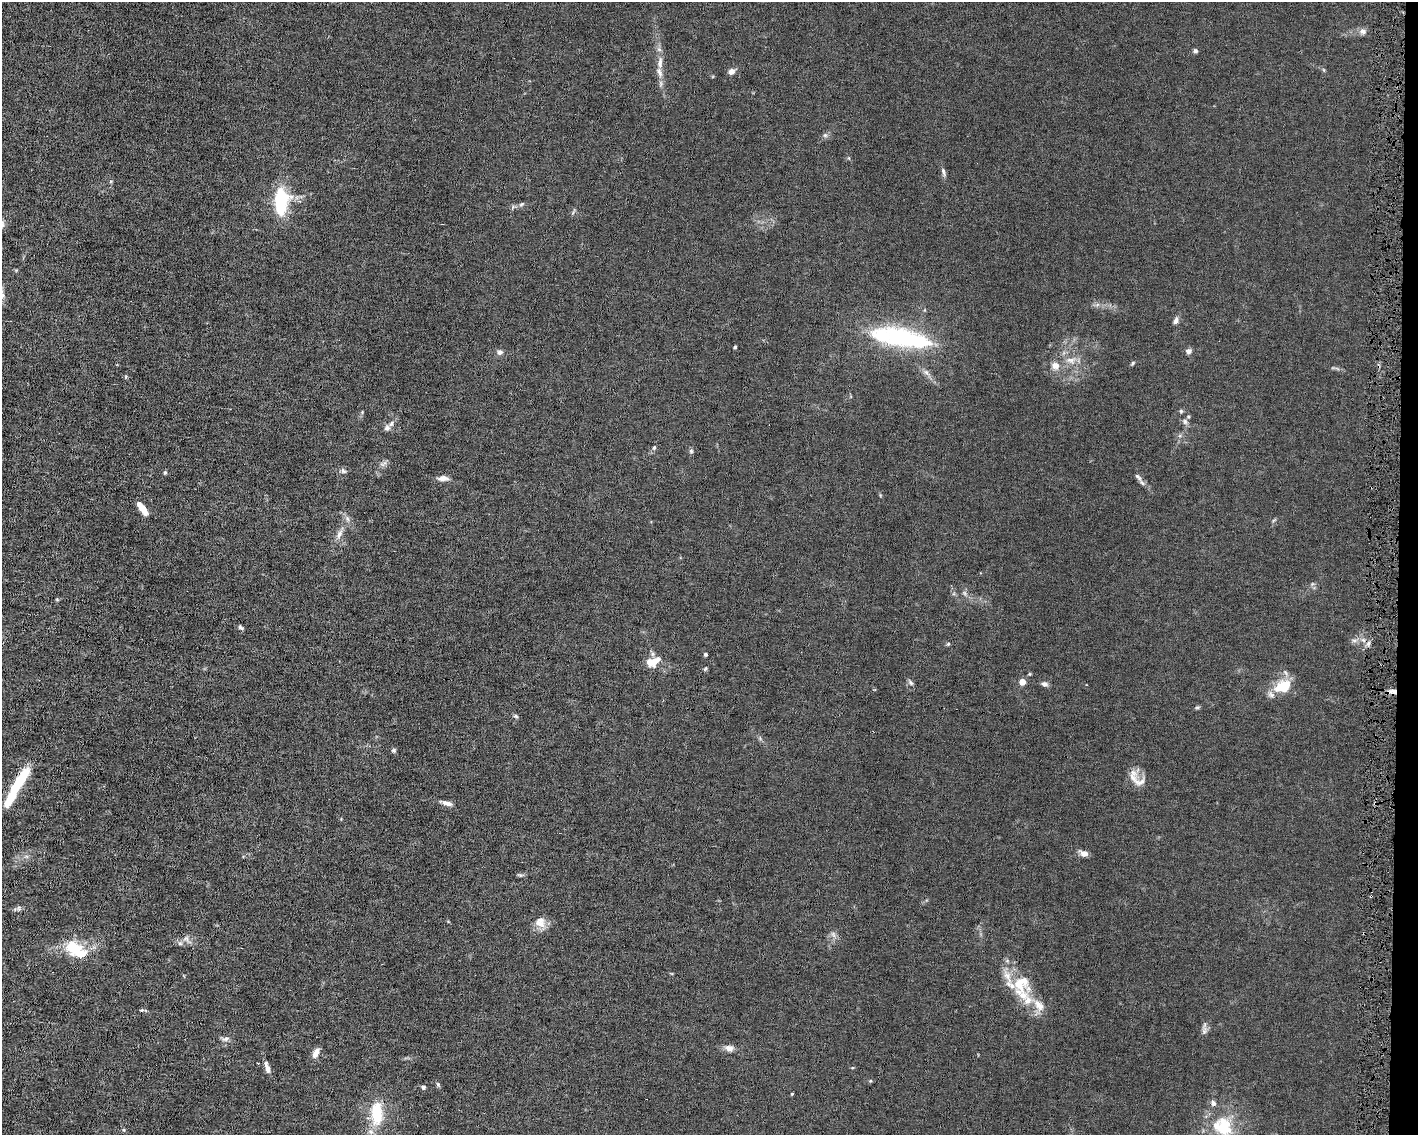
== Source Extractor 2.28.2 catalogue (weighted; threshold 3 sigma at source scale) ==
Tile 6 of 3 x 4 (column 3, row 2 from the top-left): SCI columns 2939-4354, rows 2269-3401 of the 4568 x 4535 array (HDU 1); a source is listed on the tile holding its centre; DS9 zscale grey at full resolution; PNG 1420 x 1137 px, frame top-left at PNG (2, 2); no overlay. Shown black and unused: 2% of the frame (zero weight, under 4 of 8 exposures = <1% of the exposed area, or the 3 px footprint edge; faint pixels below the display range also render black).
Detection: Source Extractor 2.28.2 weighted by HDU 2 'WHT'; one run over the whole footprint, this tile lists its part. Background 0.0157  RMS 0.0024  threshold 0.00967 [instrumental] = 3 sigma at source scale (4.09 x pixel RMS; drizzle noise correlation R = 1.36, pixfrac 0.8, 0.05/0.05 arcsec/px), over >= 5 px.
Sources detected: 84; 4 inside a brighter object's white glare — not listed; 10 inside a brighter listed object's ellipse — not listed separately; the other 70 listed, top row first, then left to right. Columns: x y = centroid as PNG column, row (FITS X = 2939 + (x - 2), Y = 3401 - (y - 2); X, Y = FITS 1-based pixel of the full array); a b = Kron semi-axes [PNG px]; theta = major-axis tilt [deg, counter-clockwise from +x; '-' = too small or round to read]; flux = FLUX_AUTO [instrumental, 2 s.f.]
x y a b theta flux
1363 31 10 8 8 0.94
1195 51 5 5 - 0.51
660 63 18 7 86 1.6
731 71 6 6 - 1.2
825 135 6 6 - 0.45
943 172 12 4 -71 0.61
281 202 35 19 84 10
521 204 8 5 40 0.44
1097 305 7 4 19 0.46
1176 321 8 5 64 0.83
881 336 65 23 17 14
735 347 4 3 - 0.23
1189 351 8 7 - 0.7
500 352 7 7 - 0.68
1071 360 16 9 -3 1.9
1133 363 7 4 50 0.29
1055 365 11 10 - 1.6
926 372 7 6 - 0.67
1181 411 6 5 - 0.3
1185 422 8 6 -74 0.65
391 423 8 6 53 0.69
654 448 6 5 - 0.38
691 451 6 5 - 0.39
383 464 13 5 27 0.71
343 471 8 6 -45 0.5
165 472 5 4 - 0.31
1138 477 14 6 -46 0.84
443 478 13 6 4 1.2
142 508 16 6 -55 2.4
1274 520 7 4 36 0.27
339 534 14 7 67 1.3
241 627 7 5 -34 0.41
1354 640 7 4 0 0.5
1369 643 7 4 70 0.49
948 644 5 5 - 0.29
705 654 4 4 - 0.35
654 661 17 11 50 2.6
705 669 6 4 45 0.26
1022 682 4 4 - 3
911 683 9 5 -49 0.47
1044 684 8 6 -14 0.74
1284 687 14 10 19 7.6
1393 691 12 6 -2 1.3
1197 707 8 4 8 0.31
516 716 7 5 -22 0.37
394 750 6 5 - 0.37
1133 778 23 11 88 2.2
18 783 42 10 57 9
447 803 14 6 -17 1
1084 853 9 6 -19 1.3
520 875 7 4 -17 0.33
19 908 6 4 73 0.32
540 922 15 13 -45 2.1
833 934 9 5 -59 0.61
186 938 8 7 - 0.77
73 947 21 16 -18 6.3
1020 984 26 25 - 7.4
1039 1005 19 11 -53 2.5
142 1010 5 4 - 0.28
1204 1030 12 7 73 0.85
226 1039 11 6 22 0.77
729 1048 11 8 -6 1.2
316 1053 12 6 61 1.5
267 1068 15 6 -72 1.2
870 1081 5 4 - 0.23
438 1084 6 4 -48 0.31
423 1087 5 4 - 0.45
792 1094 4 3 - 0.22
377 1113 28 12 88 8.2
1223 1126 32 27 -36 10
Overlapping masked pixels (flux is a lower limit): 1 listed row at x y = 1393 691